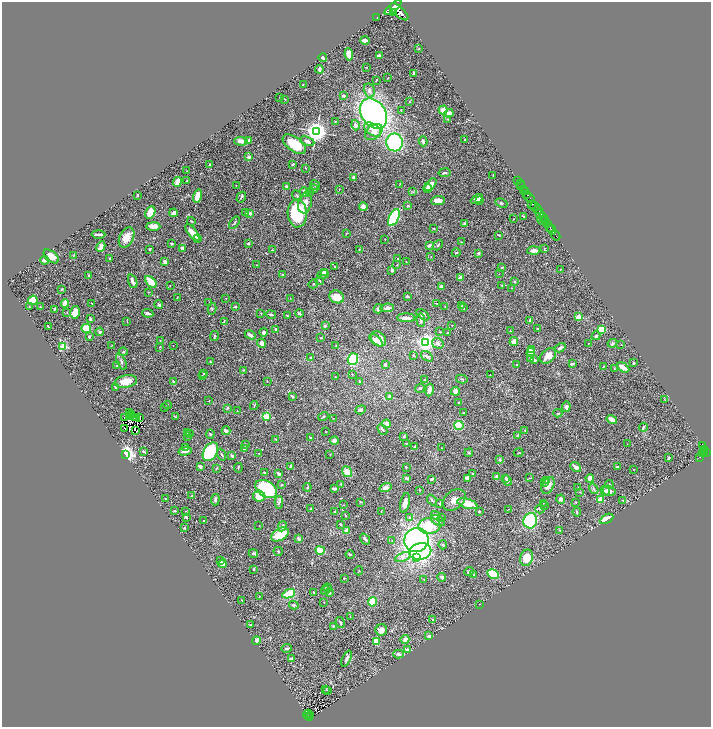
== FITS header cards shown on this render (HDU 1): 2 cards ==
NAXIS1  =                 1417
NAXIS2  =                 1449

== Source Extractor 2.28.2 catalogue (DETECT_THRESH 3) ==
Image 1417 x 1449 px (HDU 1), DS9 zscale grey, zoomed out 1/2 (1 PNG px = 2 x 2 image px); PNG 713 x 729 px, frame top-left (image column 1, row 1449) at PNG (2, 2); each listed source drawn as its Kron ellipse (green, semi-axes under 4 px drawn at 4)
Background 0.561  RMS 0.026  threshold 0.0766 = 3 sigma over >= 5 px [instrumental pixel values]
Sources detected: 495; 34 cannot appear on this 1/2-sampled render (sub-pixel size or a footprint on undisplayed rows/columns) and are neither listed nor drawn; the other 461 listed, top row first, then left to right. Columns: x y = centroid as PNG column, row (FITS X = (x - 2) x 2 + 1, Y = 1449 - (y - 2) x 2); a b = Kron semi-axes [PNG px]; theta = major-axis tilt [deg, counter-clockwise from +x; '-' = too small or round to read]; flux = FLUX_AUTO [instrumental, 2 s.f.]
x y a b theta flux
393 7 10 4 39 3900
394 12 3 2 - 220
399 12 11 5 -42 4500
377 17 2 1 - 14
365 40 4 2 - 31
419 49 2 2 - 2
349 54 6 3 -82 58
379 56 4 3 - 21
323 58 4 3 - 9.7
366 67 3 3 - 3.7
319 69 4 2 - 12
414 73 3 2 - 3.9
388 78 3 2 - 2.6
376 80 4 2 - 2.9
303 85 2 1 - 2.3
369 90 7 5 -75 17
343 96 4 3 - 6.2
280 98 3 2 - 1.8
285 99 2 2 - 2.8
409 102 2 2 - 3.2
401 110 2 1 - 2.3
443 110 4 3 - 53
449 113 4 4 - 18
373 114 16 12 -54 1600
447 119 2 2 - 2.7
335 122 3 2 - 2.4
356 125 5 4 - 17
372 130 9 5 -34 28
316 132 4 4 - 3900
374 132 10 7 39 36
464 139 2 2 - 3.3
249 140 3 2 - 7.3
241 141 7 4 -4 23
307 141 7 4 -20 19
423 141 5 3 - 16
394 142 9 8 - 490
294 144 13 7 -36 130
248 157 2 2 - 48
210 164 3 2 - 3.7
293 164 3 2 - 4.6
306 168 2 2 - 2.4
187 171 2 1 - 1.6
445 173 6 3 9 11
493 175 2 1 - 1.9
353 177 2 2 - 37
187 181 2 2 - 4.1
518 181 2 1 - 15
177 182 5 3 - 31
520 183 2 1 - 11
400 184 3 2 - 2.2
236 185 2 2 - 2.7
315 185 5 3 - 8.8
430 185 7 4 48 55
521 185 3 1 - 29
287 186 4 3 - 9
428 188 4 3 - 15
314 189 4 3 - 4.9
339 190 4 2 - 2.8
523 190 4 2 - 140
304 192 5 3 - 17
413 192 3 2 - 3.8
525 192 2 1 - 130
309 193 3 3 - 4.3
527 194 4 2 - 270
138 195 2 2 - 6.5
197 196 6 4 74 52
297 196 5 2 - 4.7
241 197 6 3 58 8.8
529 198 6 2 -47 550
477 199 6 3 29 26
480 200 4 3 - 7.2
438 201 7 4 6 24
305 203 11 6 74 34
501 203 6 3 -24 5.2
532 204 3 2 - 130
363 206 4 3 - 26
408 206 4 3 - 6
535 206 4 2 - 170
538 210 4 1 - 210
150 213 6 4 62 63
174 213 4 3 - 20
246 213 3 3 - 9.1
250 213 4 3 - 14
297 213 14 9 -88 290
540 213 3 2 - 270
523 216 4 2 - 3.3
394 218 9 5 64 270
544 218 5 2 - 720
514 219 2 1 - 2
542 220 5 3 - 4.5
191 221 4 2 - 4.1
545 221 3 3 - 900
234 223 7 3 55 5.4
465 223 3 3 - 5.6
547 224 3 1 - 340
153 226 7 3 0 36
550 227 2 1 - 440
434 228 3 2 - 2.7
551 229 5 1 - 730
192 233 10 3 -52 73
346 233 3 2 - 2
99 234 7 2 -2 19
499 235 3 2 - 4.3
556 236 5 2 - 250
127 237 11 7 64 60
198 238 2 2 - 13
385 239 2 2 - 2.3
461 242 3 2 - 2.2
172 243 3 2 - 2.9
248 244 3 3 - 3.9
429 245 2 2 - 16
438 245 6 2 48 5.3
101 247 5 3 - 20
149 249 3 2 - 3.8
182 249 3 3 - 17
359 249 3 2 - 2.3
544 249 4 2 - 2.7
273 250 3 2 - 2.4
534 251 6 3 2 27
456 253 4 2 - 4.3
478 253 3 3 - 12
74 255 3 2 - 1.9
51 256 9 5 -40 46
431 257 2 1 - 1.4
109 258 3 2 - 3.1
398 259 2 2 - 6.6
44 260 4 3 - 24
165 262 4 3 - 16
406 262 2 2 - 1.6
257 265 2 1 - 1.6
397 265 4 2 - 3.1
334 267 3 2 - 2.8
502 267 3 2 - 4.8
392 270 3 3 - 17
560 270 3 2 - 2.1
325 272 4 3 - 19
499 274 2 2 - 1.6
89 275 4 2 - 4.1
282 275 3 3 - 4.7
323 275 6 3 18 9.7
461 278 4 3 - 18
133 281 7 3 -69 19
320 281 4 2 - 5.5
151 282 7 3 -46 130
515 282 2 2 - 9.6
313 284 5 3 - 4.6
502 285 2 2 - 3.2
170 286 2 1 - 2
441 287 3 3 - 29
511 288 2 1 - 1.7
62 289 3 2 - 4.1
148 292 3 3 - 2.8
407 296 2 2 - 9.2
337 297 7 6 - 57
177 298 2 2 - 1.6
226 298 2 2 - 2.1
290 298 3 2 - 3.7
33 300 5 4 - 110
209 302 2 2 - 1.6
65 303 4 3 - 62
436 303 2 2 - 1.6
92 304 4 2 - 2.7
159 304 4 3 - 7.2
235 306 3 2 - 6.4
461 306 3 2 - 2.8
29 307 2 2 - 2.9
40 307 3 2 - 2.8
445 307 2 2 - 1.9
387 308 7 3 10 17
463 308 4 3 - 5.3
54 309 3 2 - 7
212 309 6 3 77 5.3
378 309 5 4 - 10
67 312 2 2 - 3.1
75 312 6 4 76 52
148 313 5 3 - 13
261 313 3 2 - 2.3
300 313 4 2 - 7.5
271 314 5 2 - 11
423 315 7 4 -37 15
287 316 3 2 - 4.2
578 317 2 2 - 86
406 318 9 3 -1 24
90 319 3 2 - 14
421 320 7 4 -86 10
127 321 3 2 - 2.2
224 321 4 2 - 3.8
530 321 4 2 - 9.8
452 325 2 1 - 2.6
325 326 4 3 - 5.8
48 327 3 1 - 4.8
86 328 5 4 - 95
276 329 3 3 - 9.9
537 329 3 2 - 3.3
601 329 3 3 - 100
510 331 3 2 - 3.8
100 332 4 3 - 9
263 332 4 4 - 10
440 332 3 2 - 2.7
448 333 3 2 - 2
250 335 6 2 -25 16
214 336 5 2 - 4.3
596 336 4 3 - 7.7
89 337 4 3 - 8.8
321 338 2 2 - 3.3
379 339 8 6 -44 48
376 340 8 4 -39 25
160 341 3 2 - 2.7
425 342 4 4 - 2100
514 342 4 3 - 33
261 343 4 4 - 27
438 343 6 5 - 19
588 343 2 1 - 1.7
612 343 5 3 - 6.8
112 345 3 2 - 2.1
621 345 2 2 - 1.7
173 346 2 1 - 2.7
336 346 2 2 - 2.4
63 347 3 2 - 130
160 347 3 2 - 3.6
560 348 6 3 31 15
531 350 4 3 - 34
123 352 4 3 - 6.3
531 353 4 3 - 36
413 356 3 2 - 2.1
427 356 6 3 -35 11
548 356 9 6 40 51
310 358 2 2 - 12
353 359 6 5 - 250
531 359 4 3 - 4.9
534 360 3 2 - 8
210 361 3 2 - 3.2
121 362 9 3 -66 11
633 363 3 2 - 3.8
572 364 3 2 - 12
385 365 4 3 - 7.1
517 365 2 2 - 3.4
117 366 3 2 - 3.2
603 367 2 2 - 3.4
623 367 6 3 -30 43
614 368 3 3 - 3.3
243 370 3 2 - 3
204 373 3 2 - 3.3
352 374 2 2 - 2.6
490 374 2 1 - 1.4
202 376 2 2 - 2
335 377 2 1 - 1.4
425 379 2 2 - 3.7
462 379 6 3 -12 5.3
126 381 11 6 10 68
173 381 3 3 - 4.7
267 381 3 2 - 2.9
359 381 4 3 - 5.1
116 387 3 2 - 13
420 388 5 3 - 6.3
429 390 6 4 79 26
455 391 5 4 - 28
292 396 3 2 - 8.5
390 397 3 3 - 29
665 400 2 2 - 1.9
209 401 2 2 - 2.6
459 403 3 2 - 3.4
168 405 4 3 - 5.2
254 406 4 2 - 3.4
165 407 3 2 - 2.9
566 407 5 4 - 16
227 408 4 3 - 5.4
360 410 5 4 - 9.9
237 411 3 2 - 1.7
130 412 2 1 - 1.1
464 412 2 2 - 2
558 413 4 3 - 4.4
132 414 4 1 - 3.7
129 416 2 1 - 0.42
266 416 3 2 - 180
124 417 2 1 - 0.19
137 417 2 2 - 1.2
175 417 4 2 - 2.2
323 417 5 2 - 4.8
134 418 2 1 - 0.75
140 418 2 1 - 1
333 418 2 1 - 1.8
612 420 5 3 - 25
387 424 4 3 - 38
459 425 4 4 - 83
643 427 4 2 - 7.3
125 428 3 1 - 1.8
382 429 6 2 -46 9.3
525 430 3 2 - 3.7
136 431 2 1 - 1.5
226 431 4 3 - 27
326 432 2 1 - 1.7
188 433 3 2 - 2.9
190 433 3 2 - 2
210 434 5 3 - 5.2
517 435 3 3 - 3.6
404 436 2 2 - 8.1
187 437 3 2 - 3
311 438 3 3 - 5.5
276 439 2 2 - 2.2
334 441 4 3 - 23
245 444 3 2 - 4.7
406 444 3 2 - 2.7
627 444 2 1 - 1.1
702 445 3 2 - 180
415 446 3 3 - 2.9
185 447 3 3 - 5.5
244 448 3 2 - 11
441 448 2 1 - 2.1
704 450 3 2 - 300
143 451 3 2 - 9.1
185 451 7 2 13 20
210 452 10 6 59 380
703 452 2 2 - 190
706 452 3 2 - 280
259 453 2 1 - 2
469 453 4 3 - 5.5
518 453 5 1 - 2.1
126 454 3 3 - 2500
702 454 3 3 - 310
221 455 6 3 -70 7.5
232 455 3 2 - 8.8
330 455 3 2 - 2.2
700 457 2 1 - 23
668 458 3 2 - 6.4
500 460 3 2 - 6.4
200 466 3 2 - 16
290 466 4 2 - 7.9
406 467 2 2 - 6.5
576 467 6 3 -39 19
617 467 3 2 - 7.6
216 468 4 2 - 3
238 468 5 2 - 3.2
634 469 3 2 - 1.8
347 472 6 4 -52 60
264 473 2 2 - 8.7
279 474 3 2 - 13
473 474 2 2 - 3.2
497 477 3 3 - 23
407 478 3 3 - 7
467 478 3 3 - 22
506 478 4 3 - 5.7
530 478 4 2 - 2.2
590 478 4 4 - 24
431 479 3 2 - 15
507 480 5 3 - 13
547 481 4 3 - 6.4
545 482 3 3 - 4.4
341 484 4 3 - 6.1
609 484 4 3 - 5.7
281 485 4 3 - 5.4
548 485 9 5 62 26
307 487 4 2 - 3.4
385 487 6 4 19 26
578 488 3 3 - 8.6
266 489 12 8 -32 490
334 489 3 2 - 18
594 489 5 3 - 6.2
420 490 2 2 - 3.6
605 491 5 4 - 11
609 491 6 5 - 28
580 492 3 2 - 2.6
192 496 3 2 - 2.4
259 496 6 5 - 63
166 499 2 2 - 2.8
561 499 4 3 - 12
600 499 2 2 - 130
215 500 5 3 - 12
432 500 6 3 -49 7.5
454 500 13 9 40 34
623 500 3 3 - 3.1
279 502 6 4 89 11
361 502 3 2 - 3.1
575 502 2 2 - 3.4
405 503 10 4 77 24
440 503 2 2 - 15
543 503 3 2 - 2.2
467 504 10 5 -17 83
343 505 3 2 - 2.7
544 506 3 2 - 3.8
311 509 3 2 - 3.3
508 509 3 1 - 2
540 509 5 3 - 6.4
175 511 3 2 - 4.9
479 511 3 3 - 5.8
186 512 4 2 - 3.9
335 512 3 2 - 4.9
381 512 2 1 - 1.4
577 512 4 3 - 5.6
346 516 3 2 - 4.2
436 516 5 4 - 23
186 517 4 3 - 6.2
441 517 3 2 - 3.9
409 518 3 3 - 7
606 519 7 3 28 83
204 521 3 2 - 5.4
438 521 7 4 -32 14
530 521 8 6 72 340
340 524 3 2 - 4.5
259 526 2 1 - 1.4
282 526 5 3 - 21
429 526 11 8 5 180
184 528 2 2 - 4.7
560 530 3 3 - 4.6
346 531 3 3 - 27
280 534 9 6 29 150
299 539 3 3 - 13
365 539 6 3 -53 11
416 540 12 11 - 1200
392 541 3 2 - 2.8
443 545 4 3 - 4.9
320 550 5 3 - 140
278 551 5 3 - 4.7
420 551 11 8 11 460
253 553 5 3 - 6.8
350 554 4 2 - 3.8
403 557 8 4 22 17
417 558 4 4 - 61
527 558 8 6 74 89
220 561 3 2 - 5.1
222 564 4 3 - 37
254 569 3 2 - 4.3
359 571 4 2 - 3
469 572 5 3 - 6.8
473 574 4 2 - 2.6
493 574 6 4 -29 180
442 577 4 3 - 18
344 578 2 2 - 4.5
424 579 2 2 - 1.7
327 588 4 3 - 5
325 590 4 3 - 6.9
314 592 3 2 - 2.9
329 593 4 3 - 5
289 594 7 3 21 130
259 597 3 1 - 1.9
241 600 2 2 - 2
324 602 2 1 - 1.3
372 602 4 3 - 89
480 604 2 1 - 1.9
294 605 5 3 - 8.9
350 616 3 2 - 1.6
433 620 3 3 - 4.1
340 622 5 2 - 7.1
250 625 3 3 - 3.6
333 626 3 2 - 5
381 630 6 6 - 30
429 636 3 2 - 32
405 639 4 3 - 18
256 640 4 3 - 24
376 642 4 3 - 77
287 648 5 3 - 7.7
407 649 2 2 - 28
398 654 5 3 - 13
291 659 3 2 - 8.9
347 659 9 3 67 13
326 689 3 1 - 1.8
327 690 2 1 - 1.3
309 713 2 1 - 1.3
307 715 4 1 - 70
310 716 2 1 - 17
310 718 3 2 - 69
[34 sub-pixel or undisplayed-footprint detections neither listed nor drawn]